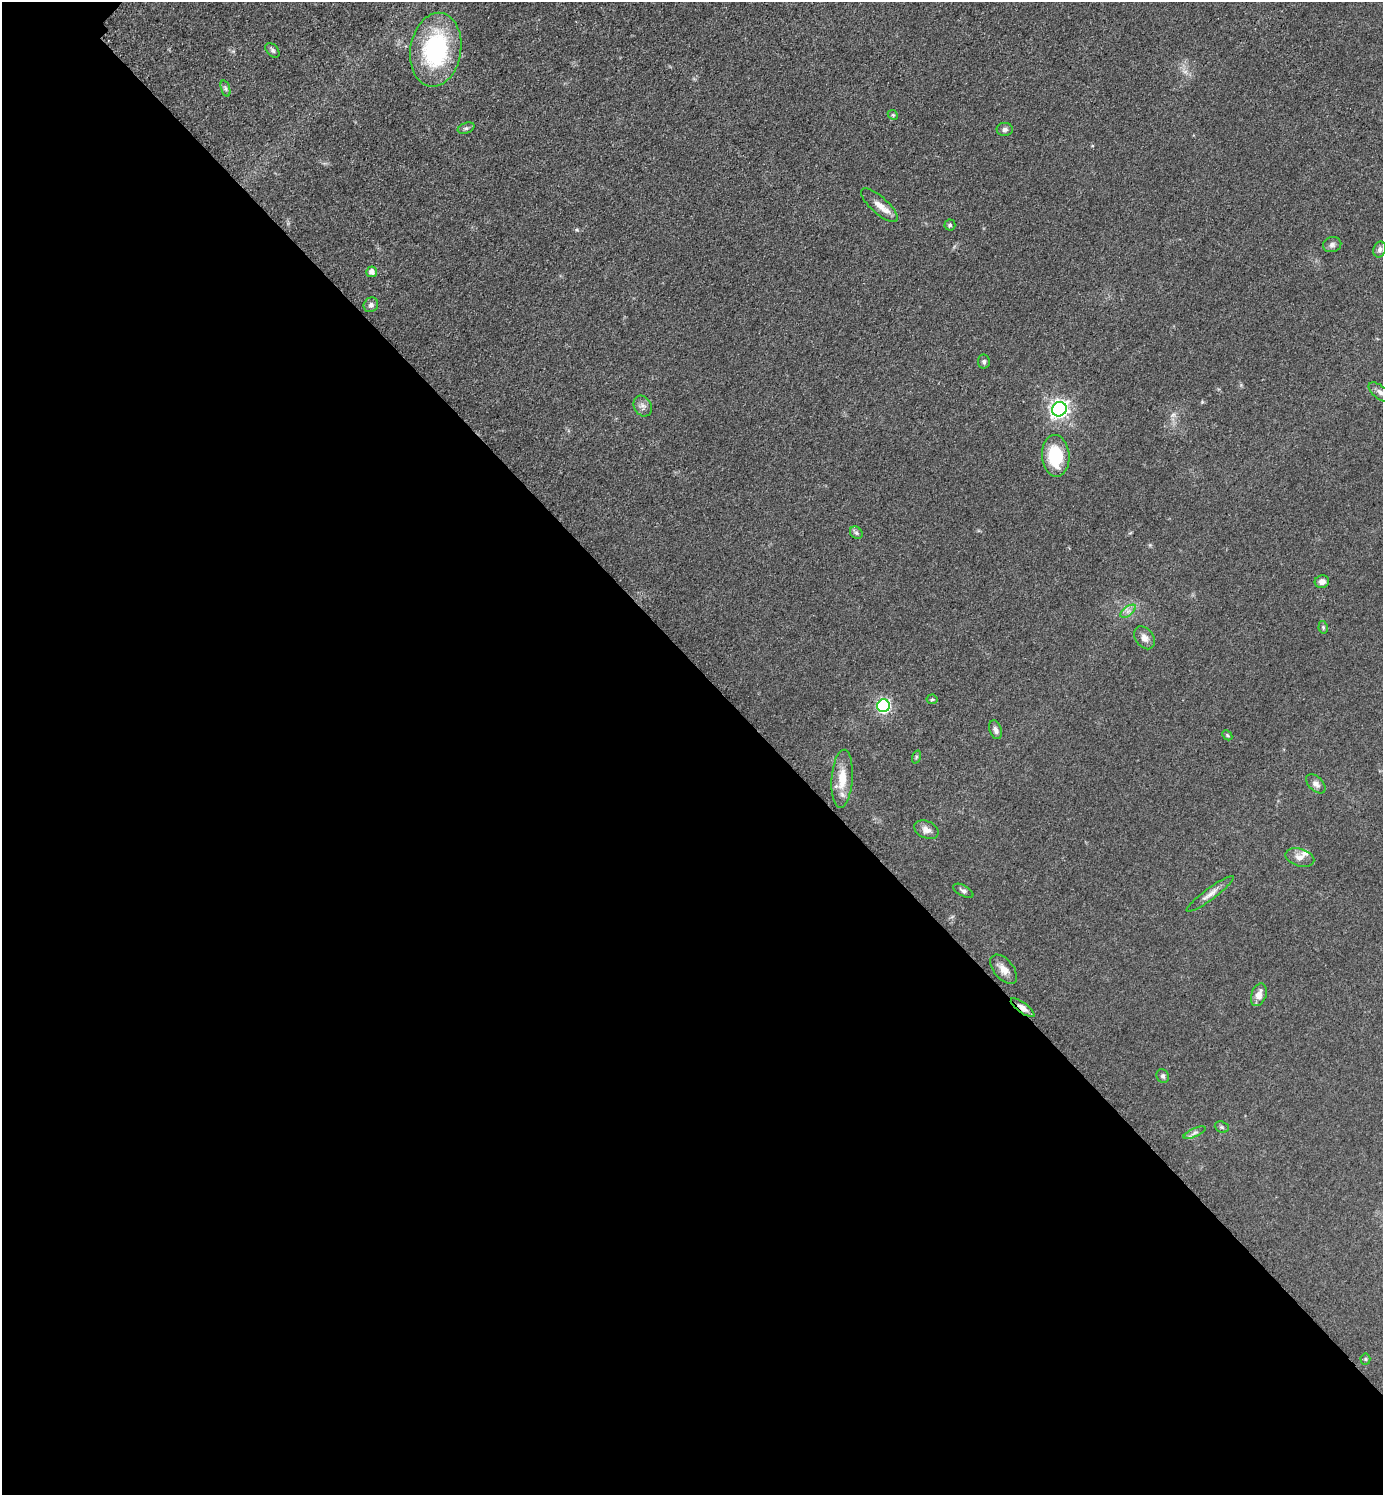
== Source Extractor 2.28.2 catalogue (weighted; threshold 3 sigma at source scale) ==
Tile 14 of 4 x 4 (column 2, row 4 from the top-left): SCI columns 1592-2972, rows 19-1511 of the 6048 x 6047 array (HDU 1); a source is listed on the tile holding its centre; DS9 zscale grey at full resolution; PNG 1385 x 1497 px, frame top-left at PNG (2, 2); each listed source drawn as its Kron ellipse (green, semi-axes under 4 px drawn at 4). Shown black and unused: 56% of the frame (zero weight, under 3 of 5 exposures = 4% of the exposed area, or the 3 px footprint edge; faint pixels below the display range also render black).
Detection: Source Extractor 2.28.2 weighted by HDU 2 'WHT'; one run over the whole footprint, this tile lists its part. Background 0.0493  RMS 0.0053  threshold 0.0237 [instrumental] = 3 sigma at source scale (4.5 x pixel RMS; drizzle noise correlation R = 1.50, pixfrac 1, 0.05/0.05 arcsec/px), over >= 5 px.
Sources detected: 41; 1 inside a brighter listed object's ellipse — not listed separately; the other 40 listed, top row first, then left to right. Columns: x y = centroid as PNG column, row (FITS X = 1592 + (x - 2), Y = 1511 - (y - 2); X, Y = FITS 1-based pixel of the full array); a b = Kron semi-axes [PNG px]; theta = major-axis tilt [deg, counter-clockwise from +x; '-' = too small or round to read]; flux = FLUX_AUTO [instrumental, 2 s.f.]
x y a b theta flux
272 50 9 5 -46 1.3
436 50 37 25 81 60
226 89 8 3 -72 0.98
893 115 5 4 - 0.68
466 128 9 5 21 1.2
1005 129 8 6 3 1.6
880 205 23 8 -42 5.5
950 225 5 5 - 0.87
1332 245 9 7 13 1.8
1380 250 8 6 70 1.5
372 272 5 5 - 2.7
371 305 8 7 - 1.8
984 361 7 6 - 1.2
1380 392 13 6 -38 2.2
643 406 11 8 -60 2.5
1059 409 7 7 - 220
1056 456 21 14 -85 26
856 533 7 5 -44 1.1
1322 582 7 6 - 2.6
1128 611 9 4 37 1.8
1323 627 6 4 -79 0.8
1145 638 12 9 -55 3.6
932 699 5 5 - 0.68
883 706 6 6 - 85
996 730 10 6 -71 1.9
1227 735 6 4 -46 0.72
916 757 7 4 72 0.8
842 779 29 10 86 11
1316 784 11 7 -43 2.2
926 830 13 8 -22 3.2
1300 857 15 8 -16 3.5
963 891 11 5 -29 1.4
1210 894 29 5 37 3.9
1004 969 17 10 -50 4.7
1259 995 12 7 70 4.5
1023 1008 14 5 -36 3
1163 1076 7 6 - 1.4
1222 1127 7 5 -21 0.97
1195 1133 12 4 23 1.6
1365 1359 5 5 - 0.74
Overlapping masked pixels (flux is a lower limit): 1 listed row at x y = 1023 1008